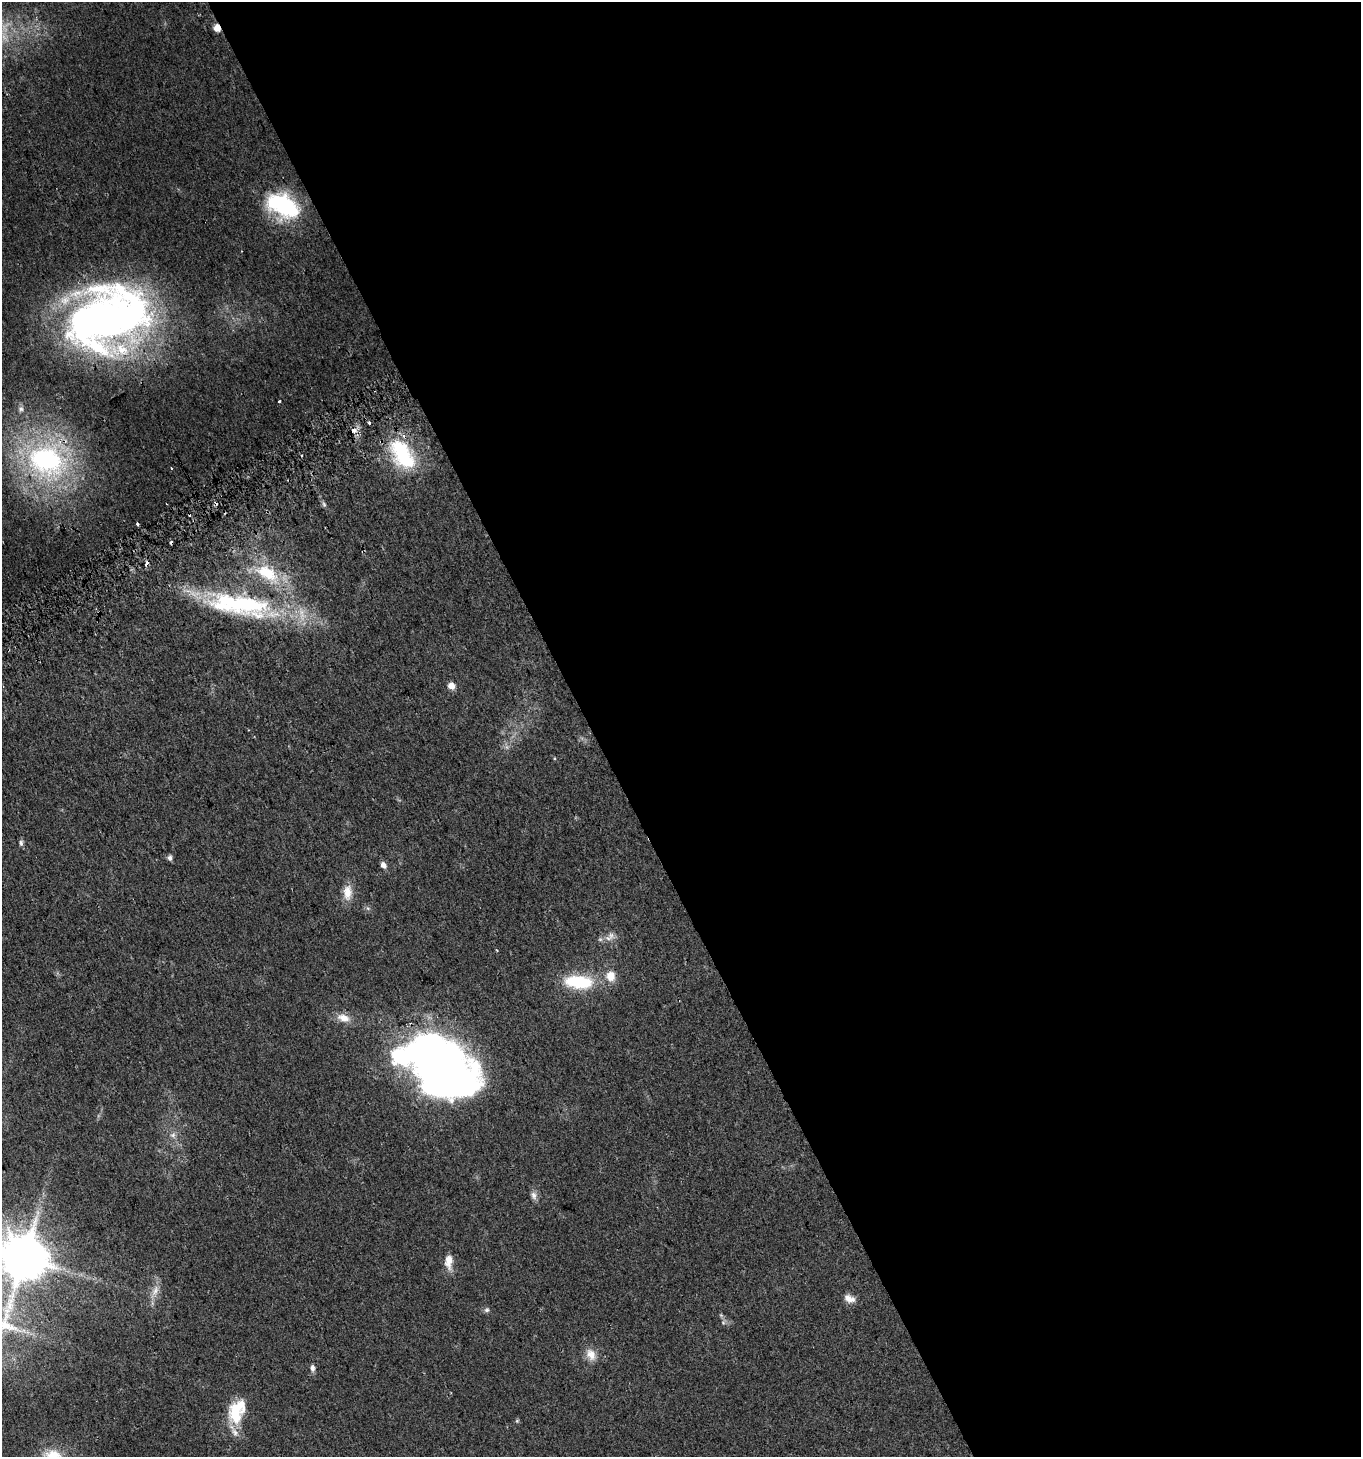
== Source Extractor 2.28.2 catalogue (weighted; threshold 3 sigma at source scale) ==
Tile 8 of 4 x 4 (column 4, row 2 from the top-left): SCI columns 4204-5562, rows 2943-4397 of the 5747 x 5880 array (HDU 1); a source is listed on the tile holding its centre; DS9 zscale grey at full resolution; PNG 1363 x 1459 px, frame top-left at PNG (2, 2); no overlay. Shown black and unused: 57% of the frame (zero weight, under 2 of 3 exposures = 2% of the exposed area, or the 3 px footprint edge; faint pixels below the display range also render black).
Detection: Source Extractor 2.28.2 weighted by HDU 2 'WHT'; one run over the whole footprint, this tile lists its part. Background 0.0449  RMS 0.008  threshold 0.036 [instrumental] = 3 sigma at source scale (4.5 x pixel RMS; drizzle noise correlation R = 1.50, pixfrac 1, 0.0396/0.0396 arcsec/px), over >= 5 px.
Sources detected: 54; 1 too faint to see at this stretch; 2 inside a brighter object's white glare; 6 cosmic-ray / hot-pixel residue — not listed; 5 inside a brighter listed object's ellipse — not listed separately; the other 40 listed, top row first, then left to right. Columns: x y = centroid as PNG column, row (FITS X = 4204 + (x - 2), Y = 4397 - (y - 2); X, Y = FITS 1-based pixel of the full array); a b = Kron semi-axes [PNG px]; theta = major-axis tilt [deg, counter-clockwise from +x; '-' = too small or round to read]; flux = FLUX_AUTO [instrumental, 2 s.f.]
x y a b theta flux
217 28 6 5 - 10
283 205 37 22 -25 84
108 317 85 60 19 480
279 401 3 3 - 3.5
21 409 9 9 - 3.6
369 422 3 3 - 1.6
352 431 3 3 - 24
402 454 42 24 -58 64
47 460 51 47 -8 200
324 504 9 5 -65 1.8
138 524 4 3 - 3.1
267 574 44 21 -34 50
232 602 117 31 -15 140
451 686 6 5 - 8.9
21 843 9 6 -86 2.1
170 858 6 5 - 3
383 865 7 5 -59 4.8
347 892 20 12 86 12
368 908 7 5 -30 1.8
611 935 12 9 -78 5
600 939 6 6 - 1.7
497 951 4 2 - 0.64
611 976 13 11 -84 11
579 982 34 15 -5 47
344 1018 20 11 -18 9.9
438 1056 60 35 -29 610
173 1135 10 9 - 4.5
534 1195 12 8 -78 3.9
24 1258 14 13 - 3800
449 1262 21 10 -89 9.4
155 1292 23 9 69 8.9
849 1299 14 9 -24 6.9
487 1310 7 7 - 2.1
721 1315 7 4 -45 1.4
723 1322 7 6 - 1.9
591 1355 17 12 -60 9.4
312 1368 10 6 -85 2.9
235 1413 28 19 84 31
517 1421 5 5 - 1.1
53 1456 25 18 -13 23
Overlapping masked pixels (flux is a lower limit): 3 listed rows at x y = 217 28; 402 454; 47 460
Isophote crosses this tile's border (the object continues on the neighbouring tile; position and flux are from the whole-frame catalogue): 2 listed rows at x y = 24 1258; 53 1456